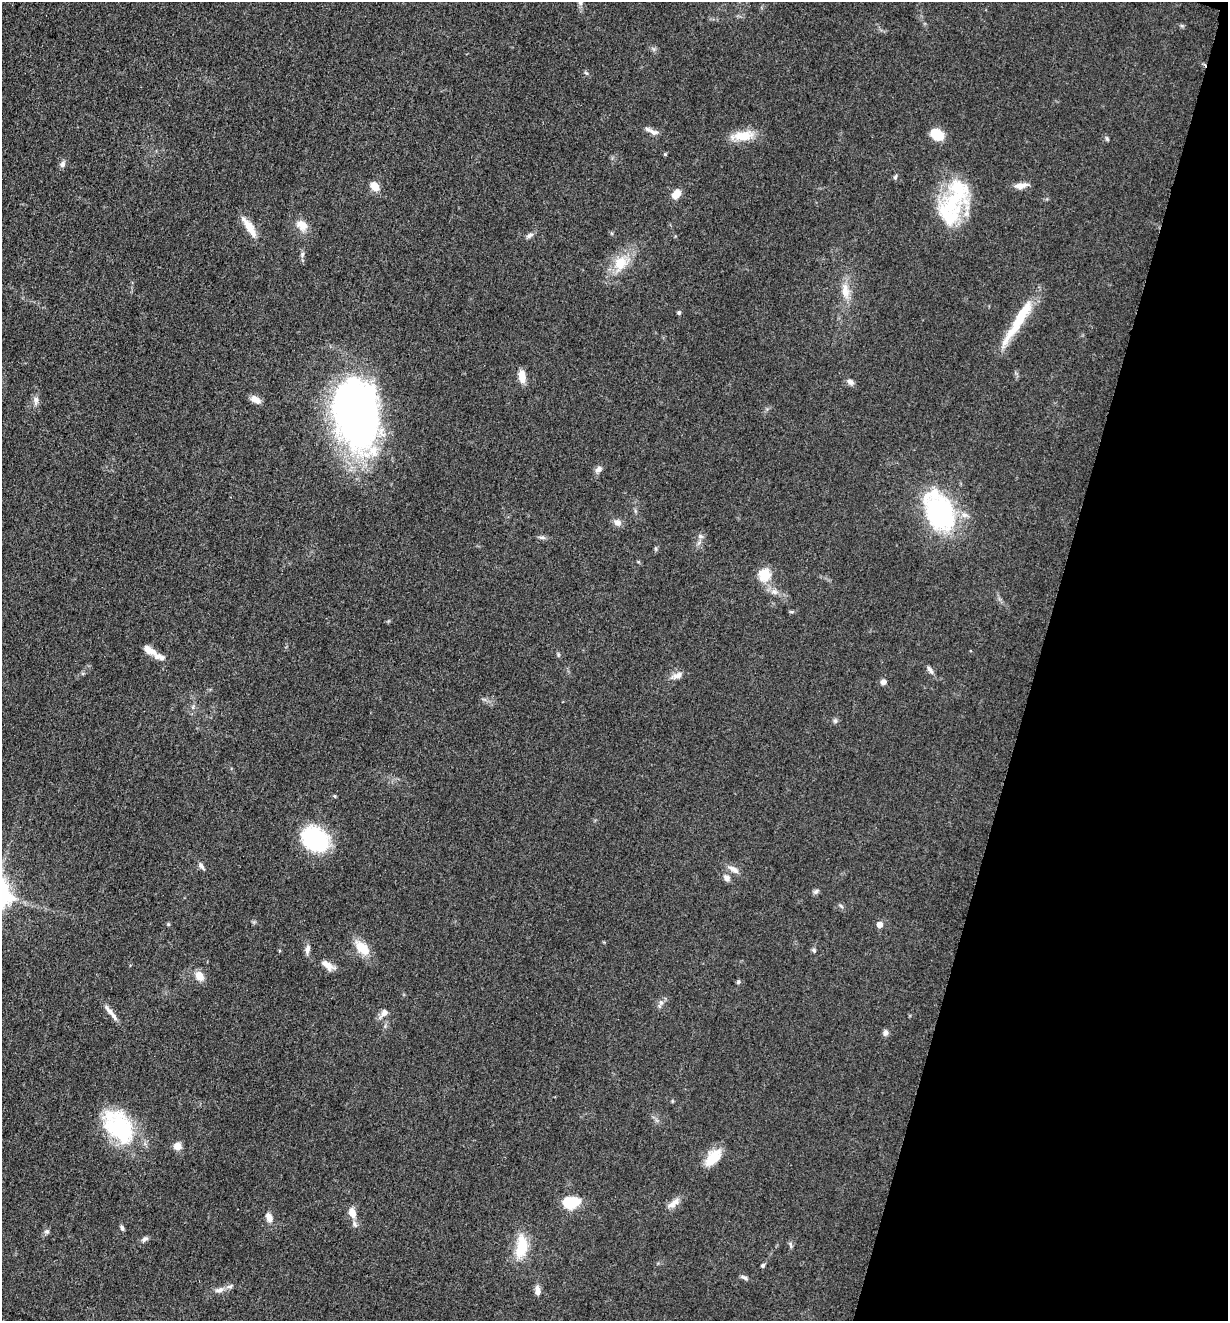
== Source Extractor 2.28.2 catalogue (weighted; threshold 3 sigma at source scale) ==
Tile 8 of 4 x 4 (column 4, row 2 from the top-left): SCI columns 3941-5166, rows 2648-3966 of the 5307 x 5292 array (HDU 1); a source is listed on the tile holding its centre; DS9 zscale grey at full resolution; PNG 1230 x 1323 px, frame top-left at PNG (2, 2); no overlay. Shown black and unused: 15% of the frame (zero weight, under 3 of 5 exposures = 1% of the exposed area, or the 3 px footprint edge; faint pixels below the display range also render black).
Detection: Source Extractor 2.28.2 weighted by HDU 2 'WHT'; one run over the whole footprint, this tile lists its part. Background 0.05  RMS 0.0056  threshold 0.025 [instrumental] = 3 sigma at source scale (4.5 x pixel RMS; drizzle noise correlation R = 1.50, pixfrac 1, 0.05/0.05 arcsec/px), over >= 5 px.
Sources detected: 77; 1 inside a brighter object's white glare — not listed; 3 inside a brighter listed object's ellipse — not listed separately; the other 73 listed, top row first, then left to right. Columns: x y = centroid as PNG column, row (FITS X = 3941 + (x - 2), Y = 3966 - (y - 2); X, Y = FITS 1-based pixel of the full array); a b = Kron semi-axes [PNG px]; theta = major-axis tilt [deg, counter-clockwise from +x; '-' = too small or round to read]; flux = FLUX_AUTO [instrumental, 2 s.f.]
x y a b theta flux
580 2 10 6 -86 2.1
586 73 7 4 -43 0.85
654 132 15 7 -20 3.1
937 134 10 8 -27 18
743 136 29 12 5 11
1107 138 6 5 - 0.86
665 154 4 4 - 0.57
62 164 9 6 66 1.9
895 177 7 4 69 0.97
1021 185 17 6 9 4.2
374 186 10 8 -52 5.9
676 194 10 8 50 6.1
952 202 60 25 39 36
302 225 16 11 -35 6
250 228 28 9 -60 8
530 235 11 6 31 1.7
302 254 7 5 81 1.3
620 263 15 13 67 12
845 291 22 10 -85 7.6
679 313 4 4 - 1.1
1019 320 63 10 58 23
522 376 15 8 -84 5.6
850 382 9 6 -34 2.2
255 399 13 7 -33 4.1
36 400 12 5 82 2.5
356 413 70 42 -83 260
598 469 10 7 34 2.1
939 512 45 28 -64 78
617 522 10 8 -10 2.7
700 536 8 6 -1 1.5
542 537 9 4 -8 1.2
656 548 7 4 -90 0.81
765 574 6 6 - 45
774 592 7 5 0 1.6
149 650 16 7 -32 6.3
930 670 13 5 -54 2
677 675 14 8 22 3.3
883 682 6 6 - 2.6
835 721 7 5 -74 1.2
316 839 24 19 -33 57
201 866 10 5 -53 1.7
733 869 18 7 -31 3.3
727 878 9 7 -48 2.5
816 891 7 6 - 1.4
841 906 7 4 -45 0.89
880 925 5 5 - 5.1
362 948 20 12 -42 10
307 949 13 6 77 2.3
814 950 6 5 - 0.96
327 965 15 7 -37 5
199 976 10 8 -58 6.3
738 982 6 5 - 0.85
661 1003 12 6 64 2.2
111 1012 27 5 -51 4
384 1013 12 8 49 3.4
885 1033 8 6 75 1.9
119 1127 43 27 -53 50
177 1146 7 7 - 5.1
713 1158 23 12 48 12
571 1202 18 11 10 17
673 1203 19 7 39 4.2
352 1212 11 7 -70 5.8
269 1218 11 7 -73 4.1
355 1224 9 5 -54 1.7
122 1228 7 4 -68 1.2
47 1231 7 5 17 1.2
145 1239 10 5 37 1.6
790 1245 9 4 -80 1.1
522 1247 27 13 82 17
763 1265 5 4 - 1
744 1277 10 4 -27 1.5
220 1290 15 7 19 3.5
537 1290 13 6 -85 2.7
Isophote crosses this tile's border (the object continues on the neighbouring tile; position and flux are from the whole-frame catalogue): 1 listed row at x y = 580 2